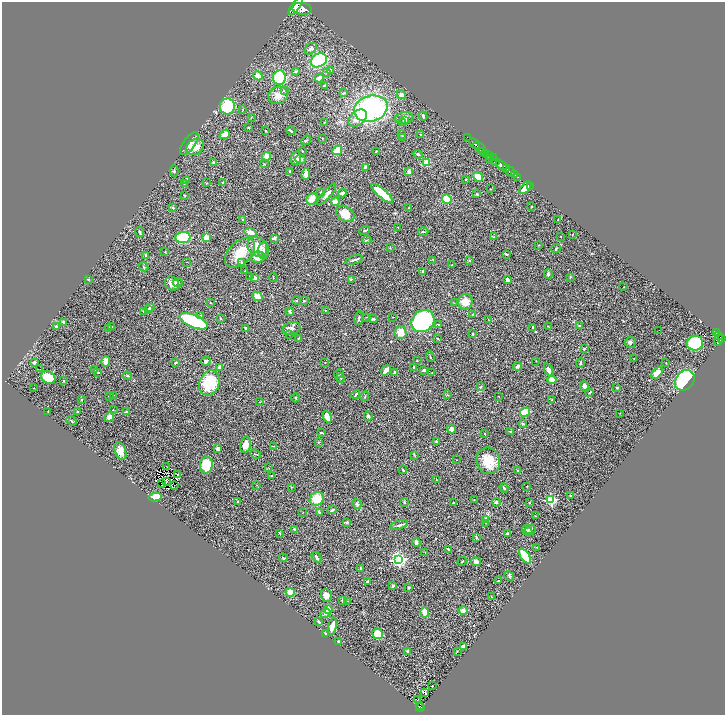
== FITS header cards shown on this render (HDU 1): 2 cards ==
NAXIS1  =                 1446
NAXIS2  =                 1425

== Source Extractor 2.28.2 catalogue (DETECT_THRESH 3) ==
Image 1446 x 1425 px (HDU 1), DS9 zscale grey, zoomed out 1/2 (1 PNG px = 2 x 2 image px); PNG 727 x 717 px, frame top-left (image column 2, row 1425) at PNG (2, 2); each listed source drawn as its Kron ellipse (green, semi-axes under 4 px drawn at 4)
Background 1.77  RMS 0.044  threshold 0.131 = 3 sigma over >= 5 px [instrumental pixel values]
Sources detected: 365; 41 cannot appear on this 1/2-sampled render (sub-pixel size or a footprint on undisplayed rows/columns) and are neither listed nor drawn; the other 324 listed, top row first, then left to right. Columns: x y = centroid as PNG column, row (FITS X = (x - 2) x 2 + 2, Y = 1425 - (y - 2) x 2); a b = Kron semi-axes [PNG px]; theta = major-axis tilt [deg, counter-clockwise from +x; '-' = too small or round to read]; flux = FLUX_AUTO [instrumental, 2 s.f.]
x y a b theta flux
296 6 10 4 55 13000
302 9 10 6 -7 16000
311 49 7 5 41 20
319 60 8 6 30 460
330 70 4 3 - 12
296 72 4 3 - 7.8
326 73 3 3 - 6.7
258 76 5 4 - 64
279 78 7 6 - 460
319 78 4 2 - 55
325 86 3 2 - 18
284 91 4 4 - 9.9
343 93 4 3 - 7.4
278 95 10 8 23 69
401 95 4 4 - 45
227 106 8 7 - 420
371 108 17 13 16 1500
243 109 3 2 - 5.2
423 116 4 2 - 12
251 117 3 2 - 3.4
358 118 10 7 38 79
404 118 9 5 8 40
405 121 3 2 - 15
325 122 3 2 - 5.2
402 123 3 3 - 6.8
248 127 2 2 - 7.9
266 131 3 2 - 5.4
291 131 4 2 - 14
225 134 5 3 - 110
402 135 3 2 - 5.9
421 135 3 2 - 4.5
403 137 3 3 - 16
467 137 2 1 - 55
322 138 2 2 - 3.6
306 140 5 3 - 9.9
189 144 13 6 54 47
475 144 6 2 -42 4200
195 147 9 7 36 100
480 147 7 2 -37 3900
337 150 5 3 - 180
302 151 3 2 - 3.4
376 151 2 2 - 4.3
483 152 2 2 - 330
418 154 5 3 - 12
486 154 3 2 - 1200
489 155 3 2 - 2500
267 156 4 4 - 81
296 158 7 5 79 41
493 158 3 2 - 930
490 159 3 2 - 520
300 160 5 4 - 25
496 161 4 3 - 2800
213 162 3 3 - 10
426 163 3 3 - 290
264 164 3 2 - 4.1
501 165 6 3 -45 7200
365 167 4 3 - 12
507 169 2 2 - 1100
174 171 5 3 - 11
510 171 5 2 - 2700
290 172 4 3 - 10
409 172 3 3 - 28
306 174 6 4 83 37
514 175 3 2 - 600
478 177 5 4 - 100
518 177 2 1 - 210
465 179 2 2 - 6.6
187 181 4 3 - 35
207 183 3 2 - 2.5
223 183 2 2 - 23
184 184 2 2 - 3.5
530 187 2 1 - 35
525 188 7 3 49 86
491 189 3 2 - 3.4
321 193 3 2 - 5.1
342 193 4 3 - 25
382 193 14 4 -41 270
327 194 13 3 49 27
477 194 3 3 - 8.5
184 195 3 2 - 5.9
312 199 6 5 - 74
447 199 5 4 - 150
335 202 4 4 - 48
531 207 3 3 - 5.1
173 208 3 3 - 10
409 208 2 2 - 3.4
345 214 10 7 -34 120
243 220 3 3 - 8.3
558 220 2 1 - 3.5
397 227 3 1 - 3.2
365 230 5 3 - 9.8
140 232 5 2 - 16
423 232 5 2 - 7.7
251 233 6 4 -16 52
572 234 3 1 - 4.1
561 236 2 1 - 4.1
183 237 7 5 4 490
493 237 3 2 - 3.5
206 238 4 3 - 170
274 238 3 3 - 19
367 240 4 3 - 5.8
539 245 2 2 - 6
257 247 10 9 - 170
390 248 3 2 - 3.8
556 248 5 3 - 9.2
264 251 8 5 86 31
165 252 2 2 - 3.6
240 253 18 11 44 170
506 254 3 2 - 8.2
146 256 3 2 - 13
258 257 7 5 9 77
354 260 9 3 17 19
433 260 3 2 - 4
469 260 4 3 - 6.9
187 262 2 1 - 2.7
241 262 4 3 - 9.5
452 265 4 2 - 4.2
144 267 5 2 - 4.9
245 271 2 1 - 3.9
423 272 4 2 - 23
548 274 5 3 - 13
250 277 2 2 - 4.5
570 277 3 2 - 5.6
255 278 3 2 - 19
273 278 4 2 - 4.5
88 279 3 2 - 5.9
351 279 3 3 - 5.6
507 280 3 3 - 22
172 283 8 6 -43 52
178 283 5 4 - 13
624 287 2 1 - 3
257 296 5 3 - 76
296 300 4 2 - 6
304 301 3 2 - 8.4
465 302 8 7 - 98
210 303 2 1 - 4.1
454 303 2 2 - 2.9
150 308 3 2 - 9.6
148 309 3 2 - 12
325 310 2 2 - 7.9
143 311 2 2 - 2.7
290 312 4 3 - 11
201 315 3 2 - 7.5
473 315 3 3 - 9.1
367 317 3 2 - 6.7
393 317 3 2 - 2.7
221 318 3 2 - 9.4
359 318 7 3 81 12
373 319 4 3 - 13
489 320 2 1 - 2.5
194 321 15 6 -23 840
423 321 12 10 36 1300
63 322 4 3 - 19
438 324 2 2 - 6.9
579 325 3 3 - 5.7
548 326 3 2 - 3.3
56 327 3 3 - 15
112 327 3 3 - 9
533 327 2 2 - 9.8
109 328 4 3 - 8.9
246 328 3 3 - 15
292 328 9 6 14 30
659 330 2 1 - 2.7
400 332 6 6 - 94
716 333 4 2 - 510
290 334 2 2 - 2.9
473 334 2 2 - 6.9
718 335 4 2 - 610
298 338 3 2 - 5.2
437 338 3 2 - 5.8
722 338 2 2 - 1100
718 340 6 3 75 1900
630 342 5 5 - 21
695 343 8 7 - 460
584 349 3 3 - 4.6
430 357 5 2 - 7.2
634 358 2 2 - 2.7
106 361 5 4 - 72
206 361 5 4 - 15
417 361 2 2 - 2.7
536 361 2 2 - 3.4
34 362 3 3 - 23
325 362 2 1 - 2.9
175 363 3 2 - 6.2
580 363 5 2 - 7.2
666 363 2 1 - 2.1
517 366 4 3 - 21
219 367 3 3 - 20
414 367 4 2 - 9.9
40 369 2 1 - 28
94 370 3 2 - 3
386 370 6 3 53 61
424 370 3 3 - 14
549 370 7 4 -66 38
98 372 3 2 - 9.1
395 372 3 3 - 17
432 373 2 2 - 3
657 373 7 4 43 98
339 374 5 4 - 9.6
127 376 4 2 - 11
48 377 7 6 - 190
340 378 5 2 - 8.1
64 380 3 2 - 7.4
552 380 4 4 - 67
685 380 11 9 49 710
209 383 13 10 71 330
481 387 4 3 - 7.1
585 387 6 4 -68 35
34 388 2 1 - 5.9
617 388 3 2 - 9.8
590 392 4 2 - 8.8
356 394 4 2 - 10
113 395 2 2 - 2.4
448 395 3 2 - 5.2
365 396 5 2 - 11
499 396 2 1 - 2
109 397 2 2 - 3
296 398 4 2 - 8.1
81 400 3 2 - 4.2
552 400 3 2 - 4.1
259 402 3 1 - 3.4
113 410 3 2 - 2.6
48 411 2 1 - 3.6
77 411 2 2 - 5.7
126 411 3 2 - 9.2
525 412 5 4 - 200
620 413 3 2 - 3.2
368 416 5 4 - 11
109 417 5 4 - 35
327 417 6 3 -69 110
72 421 5 3 - 12
523 423 4 3 - 11
451 429 4 4 - 38
510 432 4 3 - 8.5
321 433 3 1 - 6.7
484 434 3 2 - 3.3
436 441 3 2 - 7.1
318 442 2 2 - 4
245 445 8 5 76 53
274 446 3 2 - 4.9
218 449 3 3 - 62
120 451 9 5 -70 80
255 454 5 2 - 7.2
415 456 3 2 - 4.3
456 460 2 2 - 4.4
488 461 13 11 -73 180
206 465 8 6 86 260
167 467 2 1 - 4.7
269 468 2 1 - 3.4
403 470 4 3 - 6.8
518 471 3 2 - 4
177 475 3 2 - 0.081
272 476 2 1 - 4
436 480 3 2 - 4.6
167 481 2 1 - 1.7
162 484 2 1 - 3.9
175 485 2 1 - 9.9
257 485 3 2 - 4.4
527 486 2 2 - 3.8
291 487 2 2 - 5.2
504 488 4 2 - 8.8
570 495 3 3 - 8.1
155 497 7 3 12 150
317 499 7 6 - 150
474 500 2 1 - 2.6
551 500 3 3 - 950
238 502 2 2 - 29
404 502 3 3 - 10
496 502 4 4 - 16
529 502 3 3 - 5.9
453 503 3 2 - 7.5
357 504 5 4 - 15
332 510 5 3 - 11
319 512 3 3 - 9.1
303 513 3 2 - 3.6
536 516 3 2 - 3.2
486 519 4 4 - 36
347 522 3 2 - 11
486 523 2 2 - 5.8
399 525 9 3 14 17
294 529 2 2 - 16
530 529 5 4 - 28
527 531 6 3 -38 14
280 533 3 2 - 8
508 534 3 3 - 13
476 537 4 3 - 8.4
416 543 4 3 - 41
537 547 3 2 - 4.6
448 549 3 2 - 8.1
425 552 2 1 - 5.1
525 556 9 3 -56 270
317 557 6 2 -53 18
283 558 4 2 - 5.8
398 559 4 4 - 2200
462 561 4 1 - 3.8
476 561 5 4 - 23
360 568 3 2 - 8.9
509 576 5 3 - 11
367 581 4 3 - 9.9
498 581 2 2 - 7
393 586 4 3 - 18
409 587 2 2 - 9.5
290 592 4 4 - 66
326 595 6 5 - 55
491 597 2 1 - 3.9
343 600 4 3 - 30
348 601 3 2 - 4.7
328 610 2 2 - 180
463 611 4 3 - 54
425 612 5 4 - 98
326 613 5 3 - 24
318 621 4 2 - 12
332 627 9 3 77 74
326 634 3 2 - 46
378 634 5 5 - 120
338 641 3 2 - 8.7
463 646 4 3 - 15
408 651 4 3 - 12
457 651 2 2 - 3.5
433 686 3 2 - 2.4
424 692 4 2 - 11
417 700 2 1 - 1.9
420 706 2 1 - 45
420 708 4 2 - 250
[41 sub-pixel or undisplayed-footprint detections neither listed nor drawn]